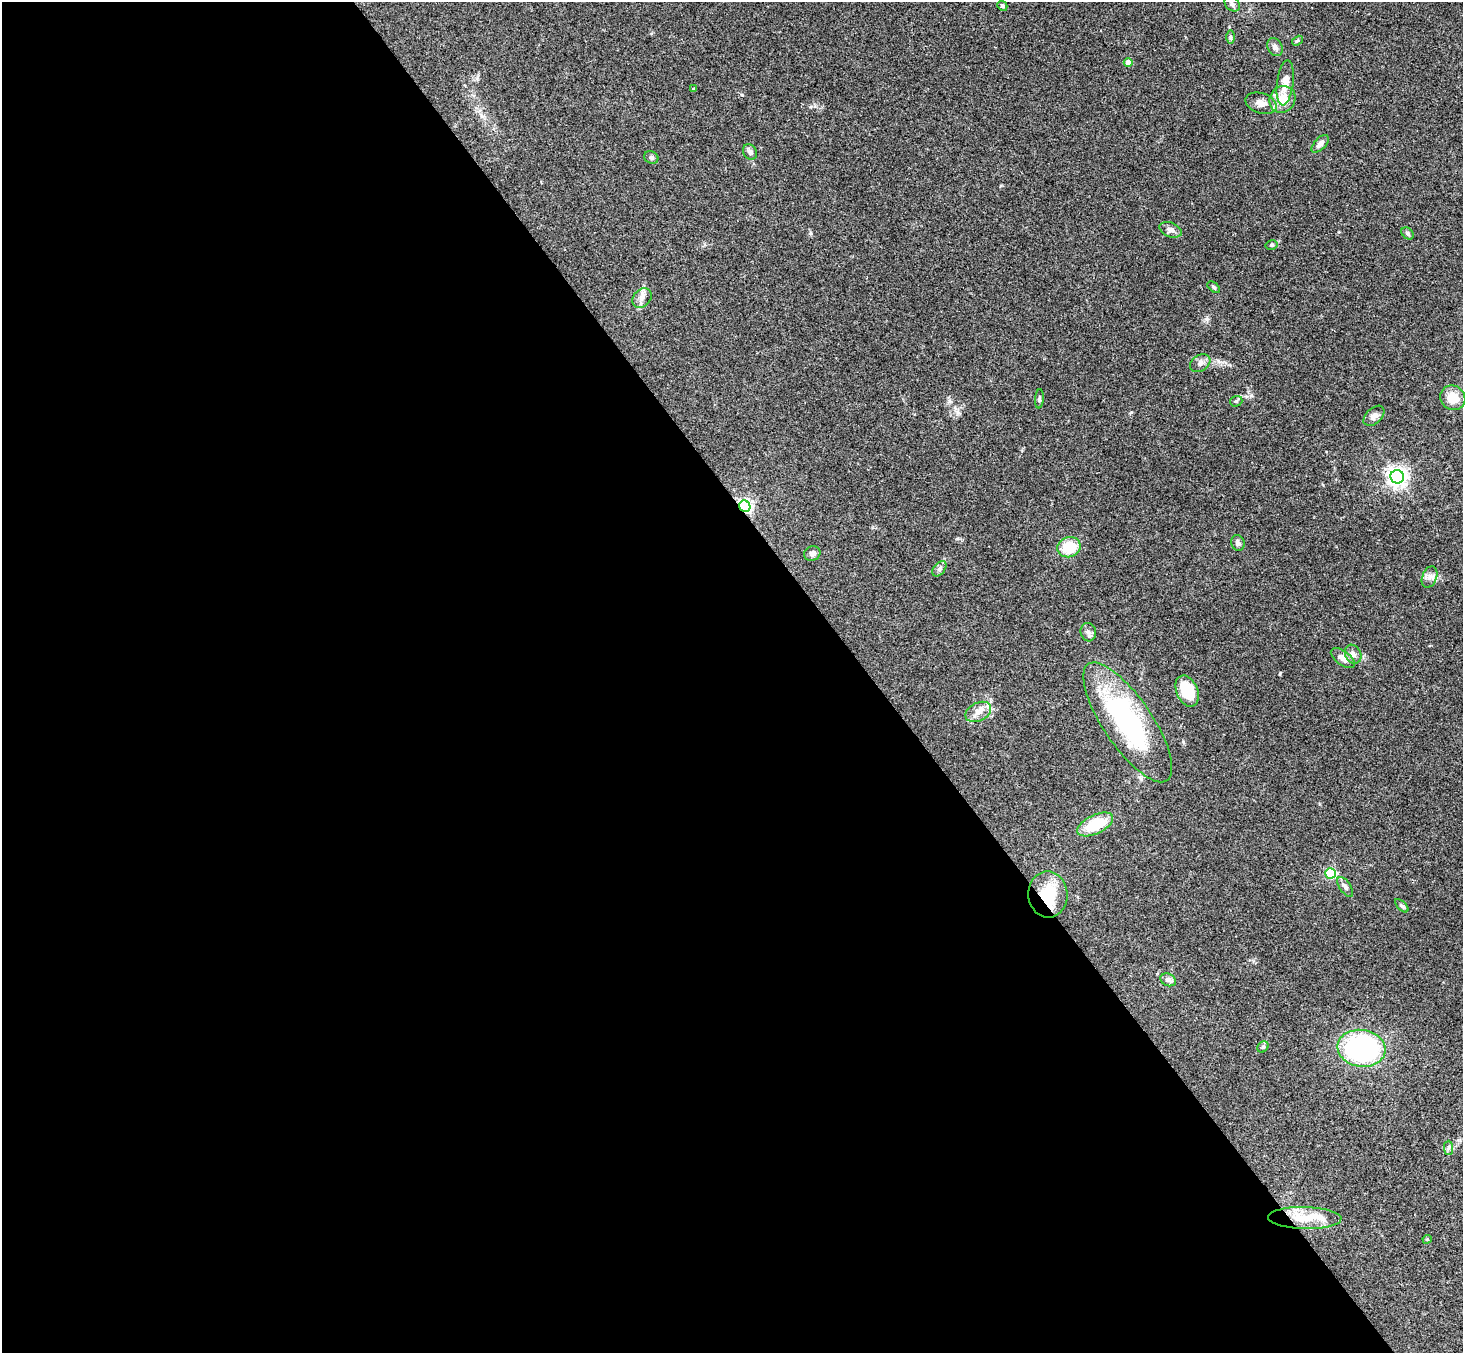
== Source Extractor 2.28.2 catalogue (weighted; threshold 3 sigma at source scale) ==
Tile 9 of 4 x 4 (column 1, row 3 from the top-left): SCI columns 54-1514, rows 1682-3032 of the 5946 x 5927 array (HDU 1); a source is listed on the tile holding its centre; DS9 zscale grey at full resolution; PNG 1465 x 1355 px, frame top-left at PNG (2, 2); each listed source drawn as its Kron ellipse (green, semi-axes under 4 px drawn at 4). Shown black and unused: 60% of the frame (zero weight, under 3 of 4 exposures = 6% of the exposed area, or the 3 px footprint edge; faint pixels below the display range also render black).
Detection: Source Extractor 2.28.2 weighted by HDU 2 'WHT'; one run over the whole footprint, this tile lists its part. Background 0.208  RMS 0.0083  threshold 0.0373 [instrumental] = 3 sigma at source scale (4.5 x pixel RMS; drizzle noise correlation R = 1.50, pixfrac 1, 0.05/0.05 arcsec/px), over >= 5 px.
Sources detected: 49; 1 inside a brighter object's white glare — neither listed nor drawn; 1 inside a brighter listed object's ellipse — not listed separately; the other 47 listed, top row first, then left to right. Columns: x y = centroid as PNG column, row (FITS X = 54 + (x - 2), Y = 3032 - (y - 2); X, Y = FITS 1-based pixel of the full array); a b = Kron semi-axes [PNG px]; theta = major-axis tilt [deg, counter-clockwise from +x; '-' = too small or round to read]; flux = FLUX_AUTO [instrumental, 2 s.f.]
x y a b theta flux
1232 4 9 6 -44 2.2
1002 6 5 4 - 1.6
1231 37 7 4 -90 1.5
1298 41 6 4 33 1.1
1275 47 9 7 -60 3.7
1128 62 4 4 - 8.1
1285 83 23 8 83 9.6
694 89 4 3 - 0.94
1282 99 14 12 54 13
1261 103 16 10 -17 6.8
1320 144 11 5 48 4.2
750 152 8 6 -57 3
651 157 7 6 - 1.9
1171 230 11 7 -22 3.6
1408 233 7 5 -46 1.7
1272 245 6 5 - 1.6
1214 287 7 4 -39 1.4
642 298 11 8 47 4.7
1200 363 11 8 31 3.7
1453 398 13 12 - 13
1039 399 9 4 85 1.4
1236 401 6 5 - 1.3
1374 416 12 7 43 4.2
1397 477 7 6 - 440
745 506 6 5 - 210
1238 543 8 6 -70 2.8
1069 547 12 10 17 23
812 553 8 7 - 3
939 569 9 5 49 2.5
1429 577 11 7 68 4.2
1088 632 9 7 -75 3.1
1353 654 10 7 -60 3.6
1343 658 14 7 -36 6.9
1187 691 16 10 -66 28
978 712 14 9 26 6.8
1128 722 70 24 -56 130
1095 824 19 9 26 30
1331 873 5 5 - 74
1345 887 11 5 -56 2.7
1048 894 23 19 -86 30
1402 906 8 4 -45 1.6
1168 980 8 6 -23 3.6
1263 1047 6 5 - 1.3
1361 1048 24 18 -8 140
1448 1148 7 4 -89 1.8
1305 1218 37 11 -1 19
1427 1239 5 4 - 1
Overlapping masked pixels (flux is a lower limit): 2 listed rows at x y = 745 506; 1048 894
Unlisted compact peaks at least as high as the median listed source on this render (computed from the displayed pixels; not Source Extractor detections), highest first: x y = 1251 395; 742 95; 1207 319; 811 233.